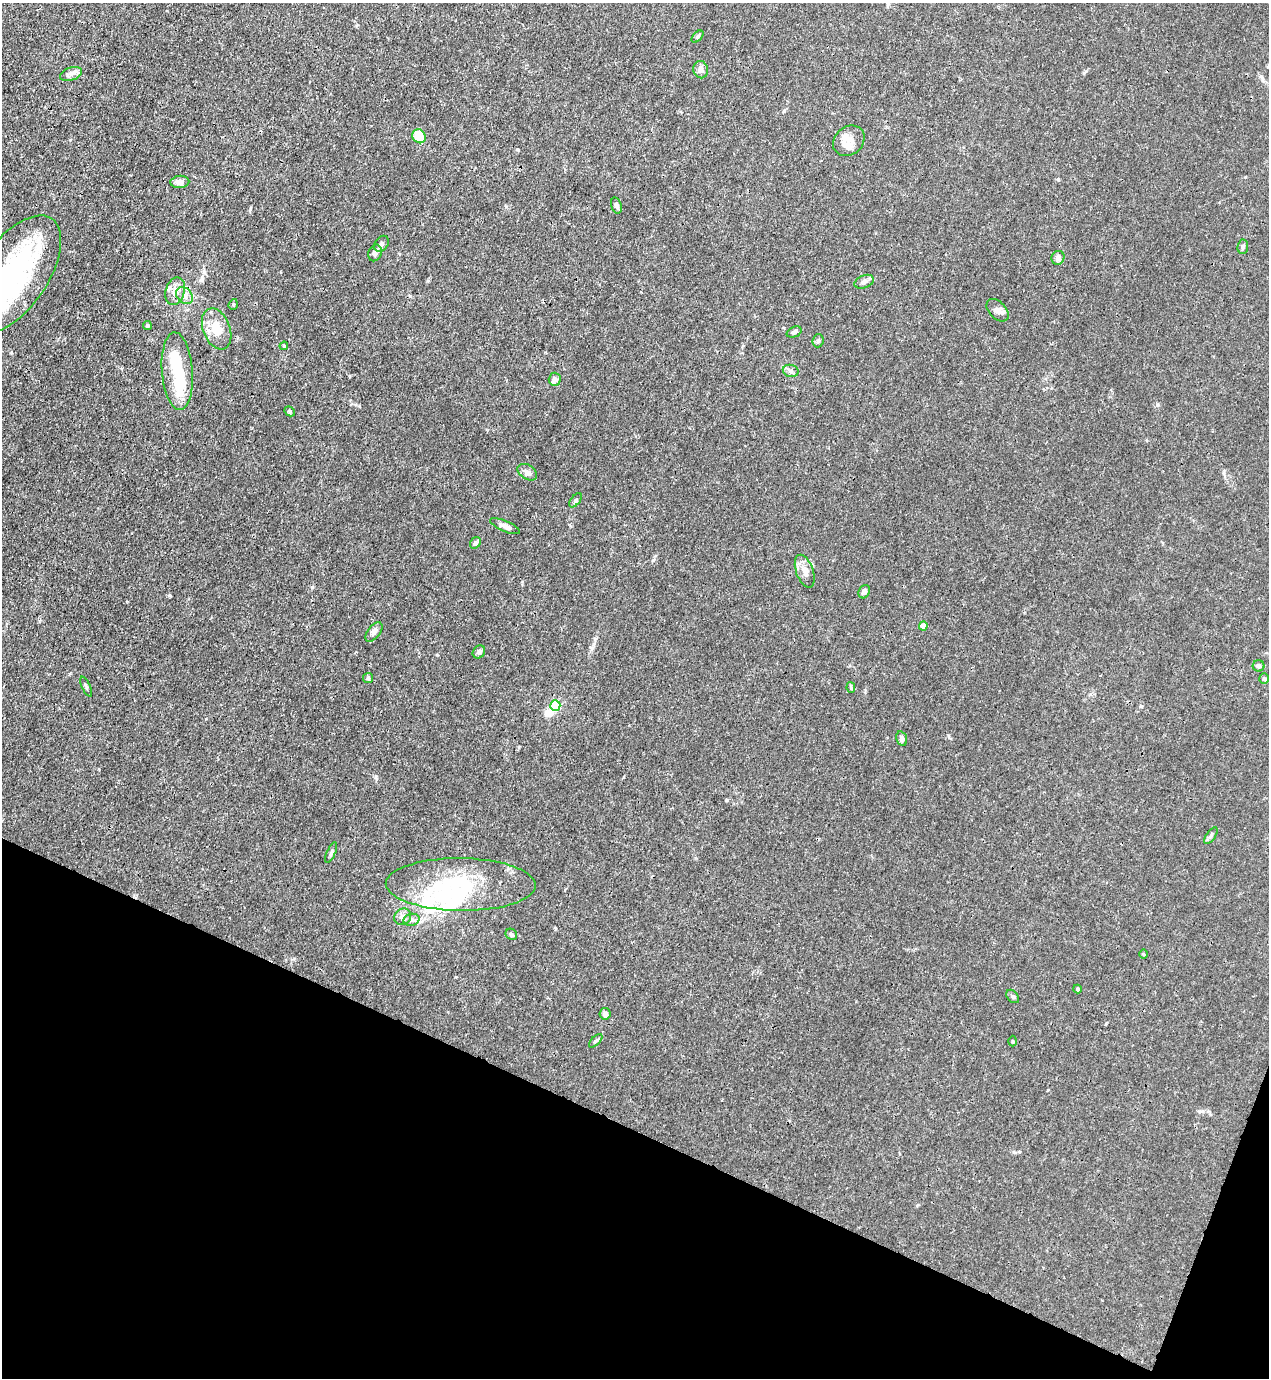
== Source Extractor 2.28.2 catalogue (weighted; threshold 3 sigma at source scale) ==
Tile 15 of 4 x 4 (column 3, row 4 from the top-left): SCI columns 2757-4023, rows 41-1416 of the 5646 x 5583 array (HDU 1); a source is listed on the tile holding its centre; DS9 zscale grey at full resolution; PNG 1271 x 1380 px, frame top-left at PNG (2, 3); each listed source drawn as its Kron ellipse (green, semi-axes under 4 px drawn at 4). Shown black and unused: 19% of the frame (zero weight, under 3 of 4 exposures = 7% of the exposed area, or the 3 px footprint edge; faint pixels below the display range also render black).
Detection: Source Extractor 2.28.2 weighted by HDU 2 'WHT'; one run over the whole footprint, this tile lists its part. Background 0.0182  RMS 0.0026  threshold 0.0116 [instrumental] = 3 sigma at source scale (4.5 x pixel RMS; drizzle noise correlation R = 1.50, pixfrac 1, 0.05/0.05 arcsec/px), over >= 5 px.
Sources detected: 65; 7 inside a brighter object's white glare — neither listed nor drawn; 4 inside a brighter listed object's ellipse — not listed separately; the other 54 listed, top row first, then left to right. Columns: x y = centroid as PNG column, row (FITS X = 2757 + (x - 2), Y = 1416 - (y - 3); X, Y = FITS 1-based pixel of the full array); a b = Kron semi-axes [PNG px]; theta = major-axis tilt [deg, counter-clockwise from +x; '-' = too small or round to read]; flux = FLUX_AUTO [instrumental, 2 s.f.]
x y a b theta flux
697 37 7 4 46 0.4
701 70 9 7 -76 1.1
71 74 11 6 18 1.1
419 136 7 6 - 6
849 141 17 14 41 2.9
180 182 9 6 4 1.6
616 205 8 5 -72 0.82
381 244 8 6 53 0.67
1243 247 7 5 83 0.67
375 253 8 6 68 0.95
1058 258 7 6 - 1
13 274 68 34 55 42
864 282 10 6 22 0.97
175 291 14 9 74 2
184 296 9 7 -48 1.4
233 304 5 4 - 0.37
998 310 13 8 -46 1.3
147 325 4 4 - 0.37
217 329 21 13 -68 5.3
794 332 8 5 22 0.61
818 341 6 5 - 0.46
284 346 4 4 - 0.34
177 371 39 15 -86 9.8
791 371 8 6 -15 0.76
555 379 6 6 - 1
290 411 5 4 - 0.4
527 472 11 7 -33 1
575 500 8 4 50 0.49
505 526 16 5 -23 1.1
475 543 6 5 - 0.6
805 571 17 8 -70 2.2
864 592 7 5 64 0.69
923 626 4 4 - 2.3
374 632 11 6 51 1.2
479 652 7 5 52 0.61
1259 666 6 5 - 0.76
368 678 5 5 - 0.36
1264 679 5 5 - 0.37
86 687 11 3 -65 0.39
851 688 5 4 - 0.3
555 706 5 5 - 17
902 738 7 5 -74 0.76
1211 836 9 4 55 0.55
331 852 11 4 67 0.57
461 884 75 26 -1 22
403 917 9 8 - 1.1
411 920 8 6 15 0.82
511 934 6 5 - 0.49
1143 954 5 3 - 0.21
1078 989 4 4 - 0.45
1013 996 7 5 -49 0.53
605 1014 6 5 - 0.84
596 1041 8 3 45 0.39
1013 1041 5 3 - 0.25
Isophote crosses this tile's border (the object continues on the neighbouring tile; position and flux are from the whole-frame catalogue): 1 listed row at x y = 13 274
Unlisted compact peaks at least as high as the median listed source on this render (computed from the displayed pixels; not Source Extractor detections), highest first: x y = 376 777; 169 595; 250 209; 11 353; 1157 405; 653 560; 518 150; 359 406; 437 655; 1058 179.